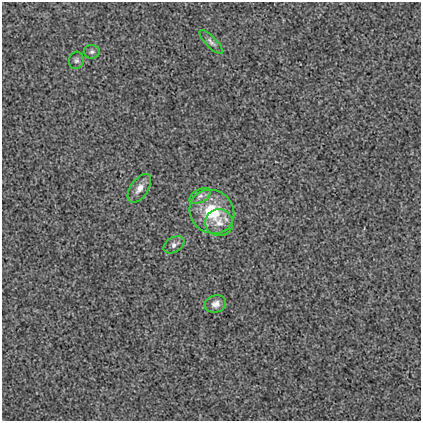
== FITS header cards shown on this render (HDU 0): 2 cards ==
NAXIS1  =                  419
NAXIS2  =                  419

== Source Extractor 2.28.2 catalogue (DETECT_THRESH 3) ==
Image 419 x 419 px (HDU 0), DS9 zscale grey, 1 PNG px = 1 image px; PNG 423 x 423 px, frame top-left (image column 1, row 419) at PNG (2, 2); each listed source drawn as its Kron ellipse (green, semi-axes under 4 px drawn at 4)
Background 0.00113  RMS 0.019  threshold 0.0574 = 3 sigma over >= 5 px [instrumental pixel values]
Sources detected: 9; all 9 listed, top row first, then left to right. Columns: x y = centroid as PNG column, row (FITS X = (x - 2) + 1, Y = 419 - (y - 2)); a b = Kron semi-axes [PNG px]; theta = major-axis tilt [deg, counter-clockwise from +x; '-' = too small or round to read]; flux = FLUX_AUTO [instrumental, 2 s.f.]
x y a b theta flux
211 42 16 5 -46 4.8
92 52 8 7 - 3.2
76 60 9 7 73 3.5
139 188 16 8 56 10
200 196 11 6 30 5.7
212 212 23 21 -40 60
219 223 14 13 - 15
174 245 11 7 31 5.6
215 304 11 8 18 7.4